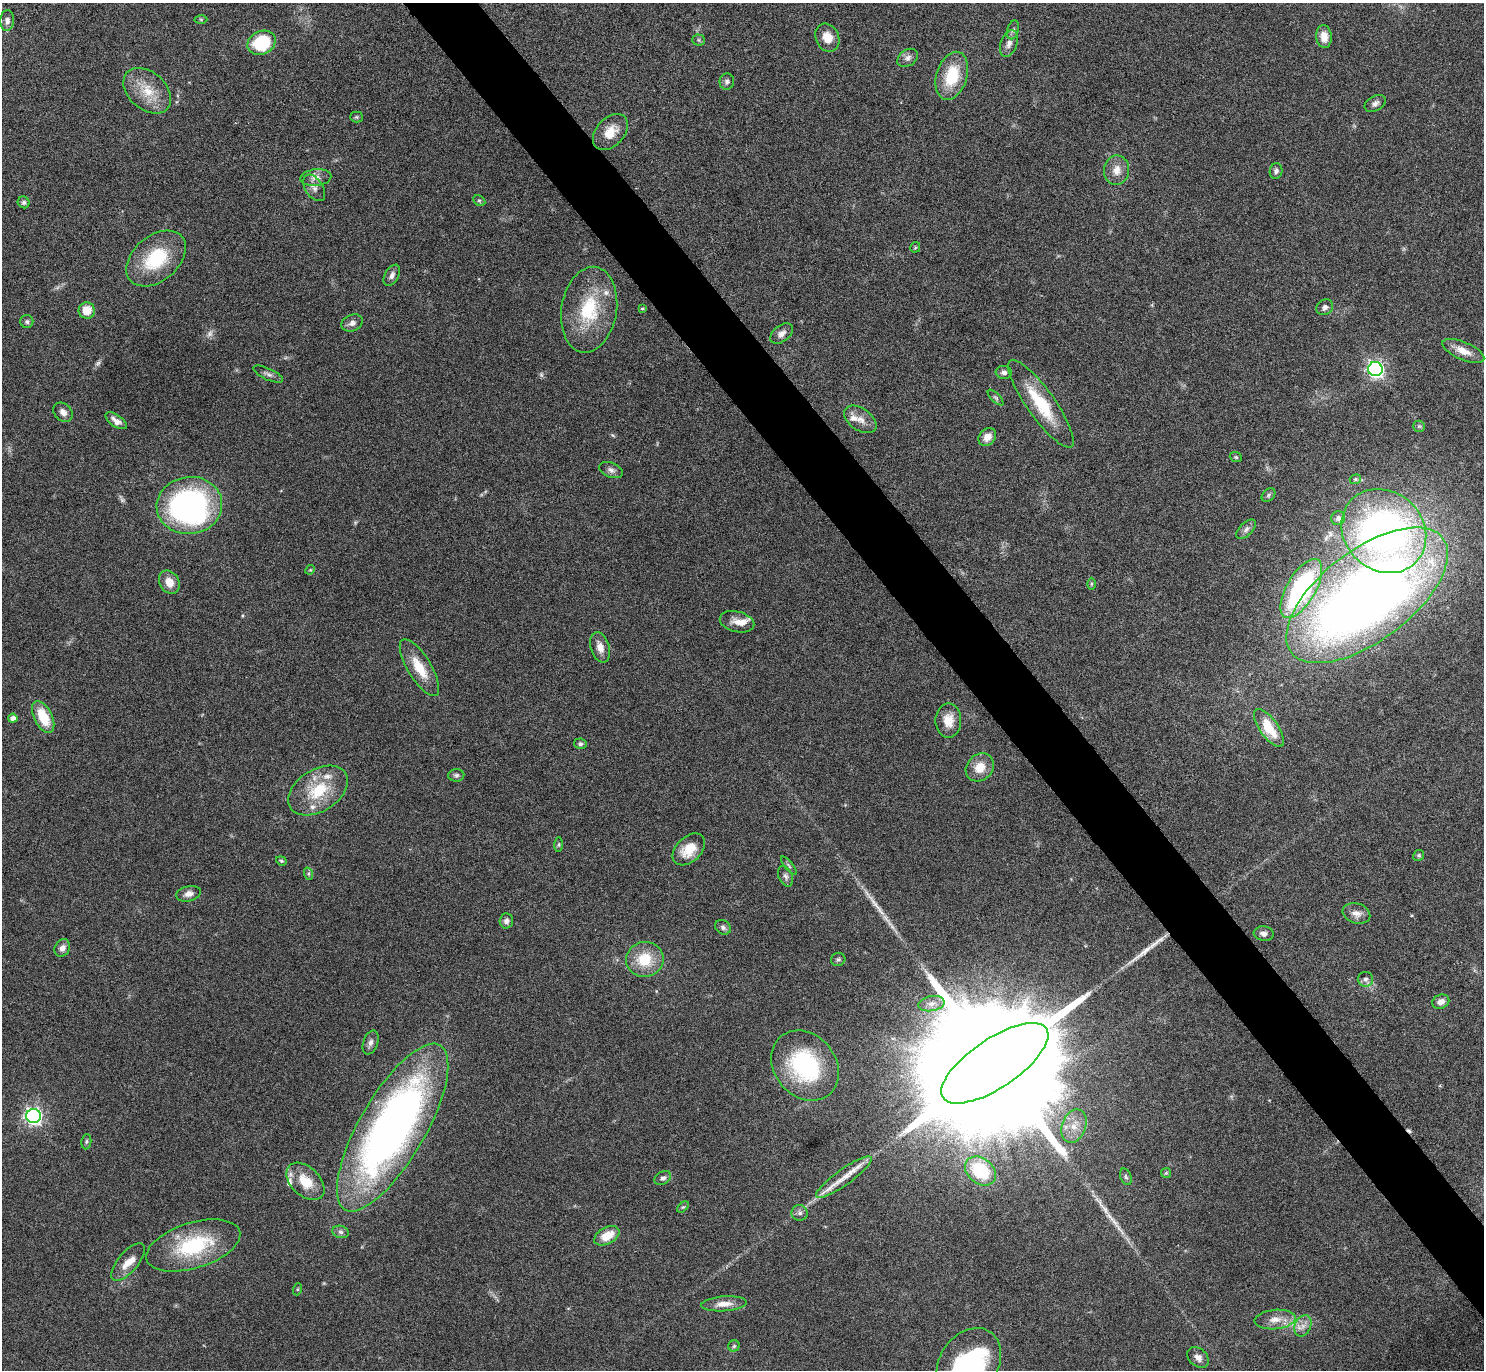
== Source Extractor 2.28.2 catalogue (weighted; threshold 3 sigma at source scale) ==
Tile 6 of 4 x 4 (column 2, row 2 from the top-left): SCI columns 1491-2972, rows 2906-4273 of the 5943 x 5938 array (HDU 1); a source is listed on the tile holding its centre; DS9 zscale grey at full resolution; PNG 1486 x 1372 px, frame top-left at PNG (2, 3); each listed source drawn as its Kron ellipse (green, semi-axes under 4 px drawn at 4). Shown black and unused: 5% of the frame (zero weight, under 4 of 8 exposures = <1% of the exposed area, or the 3 px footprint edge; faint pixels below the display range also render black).
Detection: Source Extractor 2.28.2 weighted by HDU 2 'WHT'; one run over the whole footprint, this tile lists its part. Background 0.0651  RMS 0.0049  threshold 0.0201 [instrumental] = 3 sigma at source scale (4.09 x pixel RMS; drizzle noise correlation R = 1.36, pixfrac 0.8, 0.05/0.05 arcsec/px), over >= 5 px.
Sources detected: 128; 5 too faint to see at this stretch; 1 inside a brighter object's white glare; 1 cosmic-ray / hot-pixel residue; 4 long thin detections or spike segments (spike, bleed or trail) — neither listed nor drawn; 7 inside a brighter listed object's ellipse — not listed separately; the other 110 listed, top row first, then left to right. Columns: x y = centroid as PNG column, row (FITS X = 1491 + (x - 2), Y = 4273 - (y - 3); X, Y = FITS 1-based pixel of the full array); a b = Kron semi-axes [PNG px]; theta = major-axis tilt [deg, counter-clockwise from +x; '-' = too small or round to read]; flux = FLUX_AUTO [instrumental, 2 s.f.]
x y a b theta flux
201 19 6 4 -1 0.54
7 20 10 7 87 2.1
1013 30 9 5 74 1.3
1324 37 11 7 -84 4.5
827 38 14 11 -66 6.2
699 40 6 5 - 0.78
262 43 14 11 26 24
1009 43 14 8 70 2.9
908 58 11 8 35 2.2
952 76 25 15 72 18
727 82 8 7 - 1.4
147 91 27 18 -41 12
1375 103 11 7 29 1.8
356 117 6 5 - 0.69
610 132 21 14 48 8
1116 170 15 12 84 5
1276 171 8 6 78 1.4
316 178 15 8 5 3.4
314 188 15 9 -56 2.9
479 201 6 5 - 0.7
24 202 6 5 - 1
915 247 5 5 - 0.58
156 258 34 22 40 26
392 275 11 7 62 2
1325 307 9 7 35 1.7
642 309 4 3 - 0.54
87 310 8 8 - 7.1
589 310 43 27 81 29
27 322 6 6 - 1
352 323 11 8 22 2.3
782 334 13 8 38 2.7
1463 351 22 9 -23 5.4
1375 369 7 7 - 160
1004 372 8 6 -3 1.7
268 374 16 5 -24 1.8
996 398 10 4 -45 0.89
1041 404 53 14 -55 23
63 412 11 8 -46 2.6
860 419 18 11 -35 4.5
116 421 12 6 -35 2.7
1419 426 6 5 - 0.7
987 437 10 7 47 4
1236 457 6 4 -21 0.67
611 470 12 7 -22 1.9
1355 479 6 4 21 0.63
1268 495 8 5 43 1
189 505 33 28 8 130
1338 518 7 7 - 1.7
1246 529 12 6 44 1.7
1384 531 45 39 -42 230
310 570 5 4 - 0.51
169 582 12 9 -58 5.3
1091 584 6 4 90 0.63
1301 588 33 14 60 76
1367 595 95 45 37 550
737 622 17 10 -14 4.2
600 647 16 9 -73 4.5
419 668 32 11 -59 12
43 717 17 9 -63 14
13 718 5 4 - 2.6
948 720 17 13 89 6.6
1269 728 22 9 -54 13
580 744 6 5 - 1
980 767 15 13 44 7.4
456 775 8 6 4 1.1
318 790 33 21 32 20
559 844 7 4 89 0.68
689 849 19 12 44 9.6
1419 855 5 5 - 0.78
281 861 5 4 - 0.62
789 866 11 4 -51 0.95
309 874 6 4 -72 0.68
785 876 11 6 -68 1.6
189 894 12 7 12 2.8
1356 913 14 10 -17 3.6
506 921 7 6 - 1.9
723 927 8 7 - 1.5
1264 934 10 7 -5 1.9
62 948 9 7 56 2.3
645 959 19 17 10 15
838 959 7 6 - 1
1365 979 7 7 - 1.6
1441 1002 9 6 22 2.9
931 1004 13 7 9 3.2
371 1042 12 7 69 2.1
995 1063 62 24 34 51000
805 1066 38 30 -50 52
34 1116 7 7 - 180
1074 1126 17 12 69 6.7
393 1127 95 33 60 290
86 1142 8 5 83 0.8
980 1171 17 12 -38 24
1166 1173 5 5 - 0.63
844 1177 34 8 35 8.1
1126 1177 8 5 -70 1.1
663 1178 9 6 29 1.5
305 1181 22 14 -44 11
683 1207 7 4 43 0.66
800 1213 8 8 - 1.7
341 1232 8 6 -16 1.3
607 1236 14 8 28 8
193 1245 48 22 17 38
128 1262 23 10 50 6.2
298 1289 6 4 71 0.56
724 1304 23 7 4 5
1275 1320 20 9 5 5.5
1303 1326 11 8 65 3
734 1346 6 5 - 0.87
1198 1357 12 8 -42 2.6
969 1363 37 29 53 73
Isophote crosses this tile's border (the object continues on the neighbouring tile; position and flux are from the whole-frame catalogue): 1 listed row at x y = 969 1363